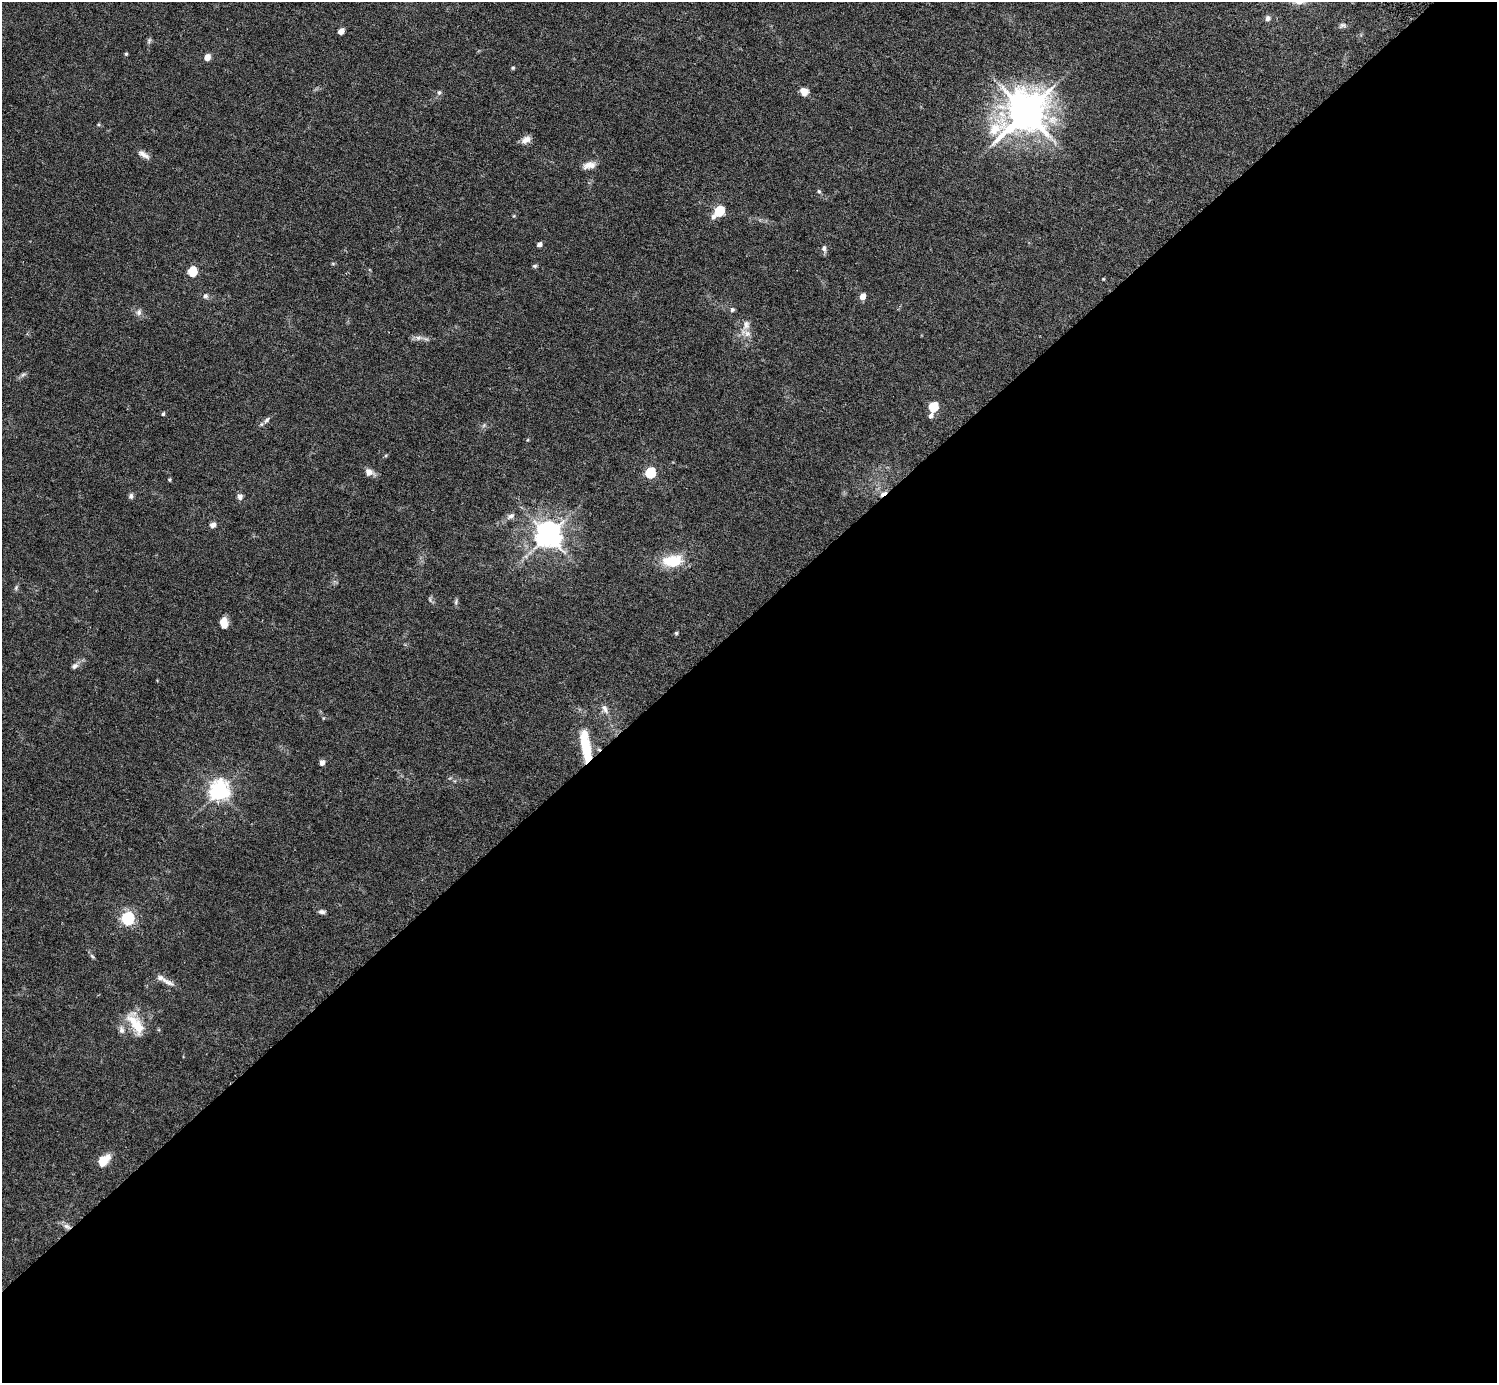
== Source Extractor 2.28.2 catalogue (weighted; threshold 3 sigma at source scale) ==
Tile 15 of 4 x 4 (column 3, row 4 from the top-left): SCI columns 3036-4530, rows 200-1580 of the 6030 x 6027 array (HDU 1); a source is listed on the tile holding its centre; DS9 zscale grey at full resolution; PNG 1499 x 1385 px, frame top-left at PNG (2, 2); no overlay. Shown black and unused: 55% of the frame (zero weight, under 5 of 9 exposures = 3% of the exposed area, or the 3 px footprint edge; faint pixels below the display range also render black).
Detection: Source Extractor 2.28.2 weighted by HDU 2 'WHT'; one run over the whole footprint, this tile lists its part. Background 0.0325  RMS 0.0026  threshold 0.0107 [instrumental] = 3 sigma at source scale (4.09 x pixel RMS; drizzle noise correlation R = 1.36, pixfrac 0.8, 0.05/0.05 arcsec/px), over >= 5 px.
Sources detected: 61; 2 inside a brighter listed object's ellipse — not listed separately; the other 59 listed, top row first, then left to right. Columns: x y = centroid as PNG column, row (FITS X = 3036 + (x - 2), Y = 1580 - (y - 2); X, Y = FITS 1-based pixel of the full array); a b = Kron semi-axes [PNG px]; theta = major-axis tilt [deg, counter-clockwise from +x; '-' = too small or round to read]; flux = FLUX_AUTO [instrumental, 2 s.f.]
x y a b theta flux
1268 18 7 6 - 0.78
1343 25 10 6 3 0.71
341 31 5 4 - 2.5
149 40 9 5 64 0.45
126 54 4 4 - 0.3
207 57 5 4 - 2.8
513 68 5 4 - 0.3
439 92 7 5 63 0.5
804 92 7 6 - 2.6
1026 112 14 11 41 760
526 140 13 8 30 1.5
144 155 16 6 -34 1.3
589 165 16 8 14 1.8
819 191 6 5 - 0.35
719 211 7 5 49 14
539 244 5 4 - 1.1
824 248 9 6 -86 0.79
535 266 6 5 - 0.39
192 272 6 5 - 11
1103 279 4 3 - 0.2
205 296 7 6 - 0.68
862 296 5 5 - 2.4
732 310 6 6 - 0.5
139 312 9 7 64 0.86
746 325 14 9 78 1.7
418 338 9 7 14 0.97
23 375 8 4 44 0.53
933 407 6 5 - 13
163 414 4 4 - 0.38
931 416 7 5 55 0.87
267 420 11 5 52 0.78
386 455 5 4 - 0.29
369 472 9 9 - 1.4
650 473 6 5 - 20
169 480 5 4 - 0.27
883 493 11 4 31 0.81
131 496 7 6 - 0.69
240 497 8 7 - 0.83
511 516 11 6 30 0.98
213 525 7 6 - 1
548 535 8 8 - 290
672 561 25 15 5 7.5
16 588 7 5 70 0.47
456 602 8 4 82 0.47
224 623 10 7 -86 3.3
676 633 4 4 - 0.31
75 666 10 7 31 0.85
605 709 13 7 -69 1.3
586 746 37 10 -81 10
322 763 5 4 - 1.4
219 791 7 7 - 130
322 912 9 5 -3 0.7
128 918 6 6 - 44
92 956 7 4 -45 0.42
167 982 23 6 -25 1.6
136 1024 31 13 -59 6.3
122 1030 10 7 -77 1.1
104 1160 15 10 45 3.7
66 1226 10 6 -11 1
Overlapping masked pixels (flux is a lower limit): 2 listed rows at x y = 883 493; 586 746